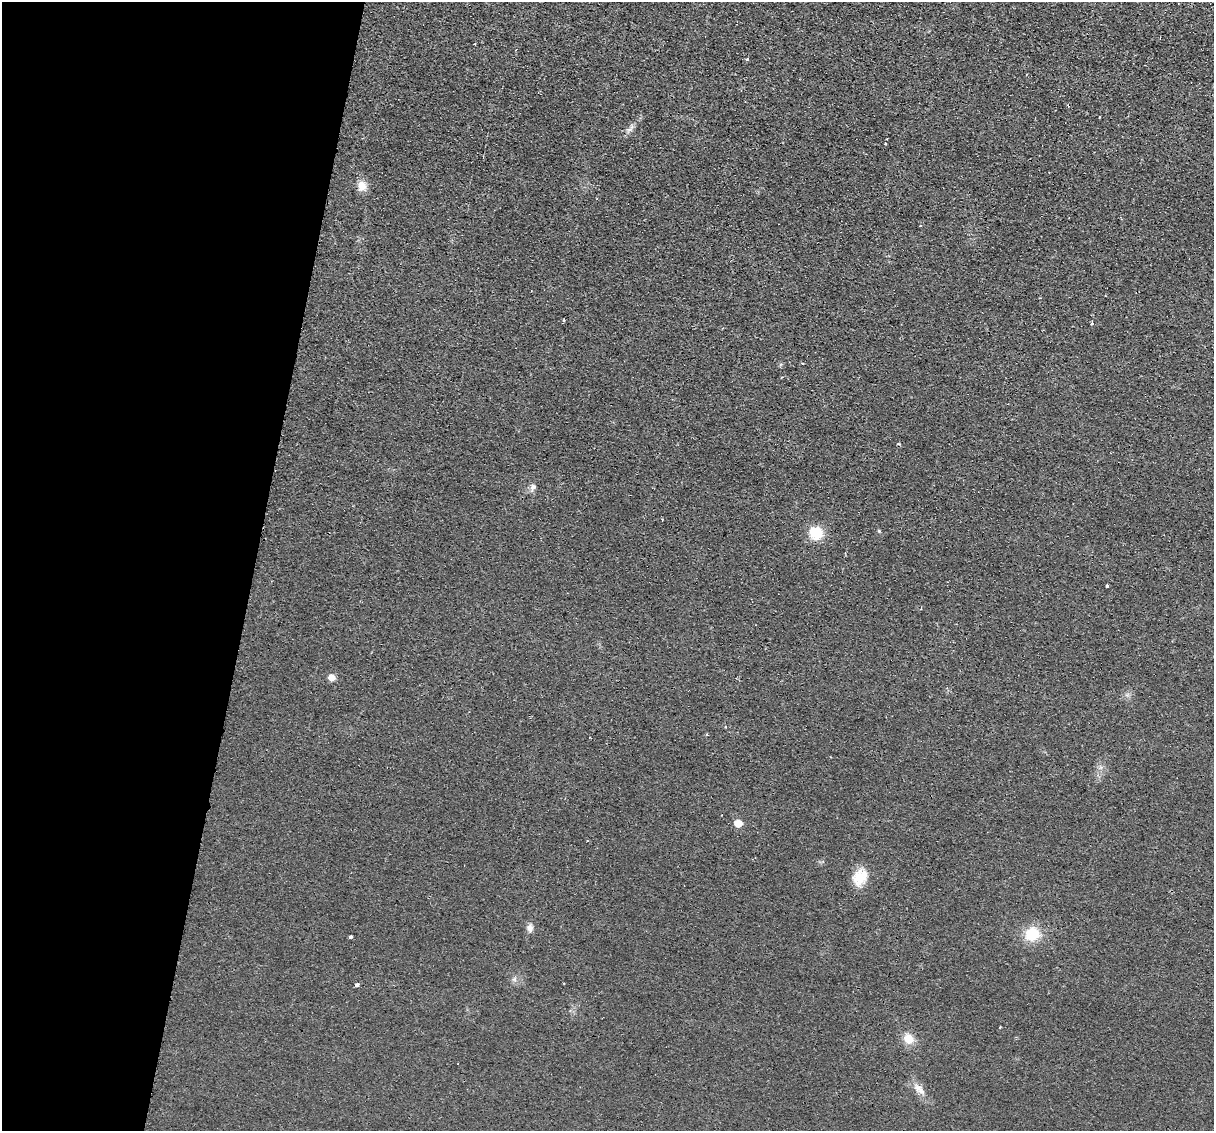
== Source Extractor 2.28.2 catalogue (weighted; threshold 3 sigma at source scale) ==
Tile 9 of 4 x 4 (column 1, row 3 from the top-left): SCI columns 17-1228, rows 1423-2551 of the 4875 x 4985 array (HDU 1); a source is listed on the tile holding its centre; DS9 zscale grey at full resolution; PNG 1216 x 1133 px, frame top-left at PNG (2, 2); no overlay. Shown black and unused: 21% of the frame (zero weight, under 2 of 3 exposures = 3% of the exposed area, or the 3 px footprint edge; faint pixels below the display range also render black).
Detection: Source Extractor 2.28.2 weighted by HDU 2 'WHT'; one run over the whole footprint, this tile lists its part. Background 0.0238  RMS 0.0054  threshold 0.0241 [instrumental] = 3 sigma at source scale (4.5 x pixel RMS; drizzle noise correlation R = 1.50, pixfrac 1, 0.05/0.05 arcsec/px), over >= 5 px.
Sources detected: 26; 4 cosmic-ray / hot-pixel residue — not listed; the other 22 listed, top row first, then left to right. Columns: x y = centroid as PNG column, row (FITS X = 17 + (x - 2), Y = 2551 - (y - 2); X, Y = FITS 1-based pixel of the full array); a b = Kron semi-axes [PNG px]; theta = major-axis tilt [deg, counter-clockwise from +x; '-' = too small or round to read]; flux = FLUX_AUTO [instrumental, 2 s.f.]
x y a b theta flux
747 59 3 3 - 2.5
1068 106 4 3 - 0.69
1099 117 3 3 - 1.6
630 129 10 5 35 1.8
362 186 14 11 88 4.9
920 225 3 2 - 0.62
1092 323 3 3 - 2.5
802 363 3 2 - 0.67
533 487 10 7 64 2.1
879 531 4 3 - 0.57
816 533 12 11 - 16
1107 586 3 3 - 1
331 677 6 5 - 5.7
738 823 6 5 - 9
860 877 22 16 59 10
530 928 11 8 -87 2.6
1032 934 13 12 - 18
351 937 4 3 - 1.6
514 979 7 5 -45 1.2
357 985 4 3 - 2.7
908 1039 12 11 - 6.9
918 1088 13 10 -43 4.2